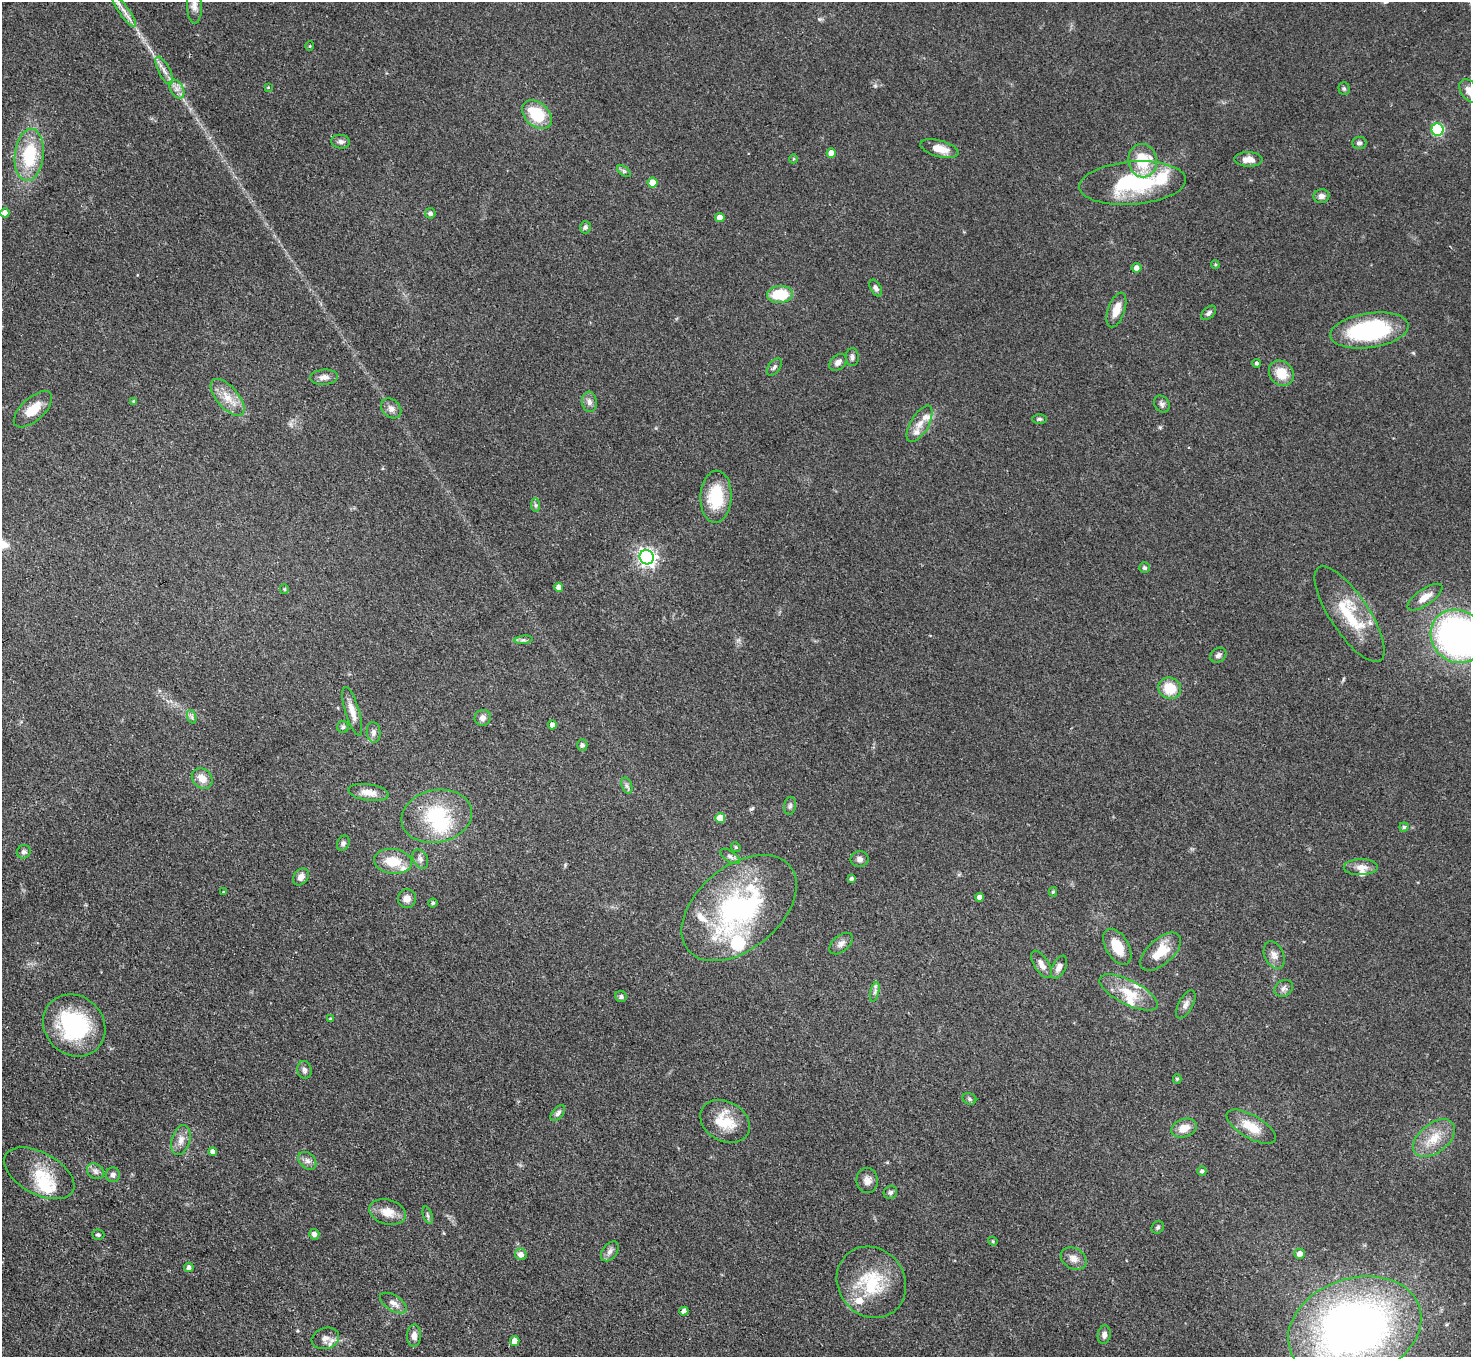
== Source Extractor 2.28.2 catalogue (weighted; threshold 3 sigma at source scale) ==
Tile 7 of 4 x 4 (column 3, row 2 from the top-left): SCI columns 2940-4408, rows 3005-4359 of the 5879 x 5872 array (HDU 1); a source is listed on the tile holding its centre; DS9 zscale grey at full resolution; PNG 1473 x 1359 px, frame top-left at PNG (2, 2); each listed source drawn as its Kron ellipse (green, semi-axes under 4 px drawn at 4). Shown black and unused: <1% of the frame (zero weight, under 3 of 4 exposures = <1% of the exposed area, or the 3 px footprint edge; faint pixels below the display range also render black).
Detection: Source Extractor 2.28.2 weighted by HDU 2 'WHT'; one run over the whole footprint, this tile lists its part. Background 0.0683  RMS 0.0056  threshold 0.0252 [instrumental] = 3 sigma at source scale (4.5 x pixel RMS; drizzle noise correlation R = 1.50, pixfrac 1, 0.05/0.05 arcsec/px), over >= 5 px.
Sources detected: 156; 2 inside a brighter object's white glare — neither listed nor drawn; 16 inside a brighter listed object's ellipse — not listed separately; the other 138 listed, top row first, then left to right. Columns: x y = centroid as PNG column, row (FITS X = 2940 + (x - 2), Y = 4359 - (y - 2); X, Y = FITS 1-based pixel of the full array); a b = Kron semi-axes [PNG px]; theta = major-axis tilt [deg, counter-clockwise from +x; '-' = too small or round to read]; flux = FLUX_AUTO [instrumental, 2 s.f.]
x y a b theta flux
194 5 18 7 -88 3.9
124 11 19 5 -54 4.5
310 46 4 4 - 0.6
164 71 15 5 -62 3.4
268 87 4 4 - 0.48
1344 88 6 5 - 1
177 89 10 6 -61 3.1
1470 91 13 8 -55 5
537 115 17 11 -42 22
1437 130 6 6 - 59
341 142 9 7 -6 2
1359 143 7 6 - 1.7
939 149 19 8 -16 7.1
831 153 4 4 - 5.7
29 155 26 14 83 29
793 159 4 3 - 0.49
1248 159 14 7 -1 5.2
1143 161 17 14 -81 23
624 171 8 4 -37 1.2
653 183 5 5 - 10
1133 183 53 21 4 51
1321 196 8 7 - 2.5
5 213 4 4 - 3.9
430 213 5 5 - 1.7
720 218 4 4 - 4.3
585 227 6 5 - 1.7
1215 265 4 3 - 0.65
1137 268 5 5 - 3
876 288 9 5 -62 1.8
780 294 13 8 4 18
1116 310 18 8 71 7.5
1209 313 9 5 41 1.5
1369 330 39 17 8 68
852 357 9 6 88 1.7
838 362 10 7 41 2.7
1257 363 4 4 - 1.2
774 367 10 5 54 1.5
1281 373 13 11 -45 11
324 377 14 7 5 3.5
228 397 22 10 -49 9.2
134 402 4 3 - 1.1
589 402 10 7 -85 2.7
1162 404 9 7 -55 1.8
391 408 11 9 -42 3.1
33 409 24 11 42 10
1039 419 7 4 0 0.97
920 424 20 9 60 5.7
716 497 26 15 88 26
535 505 7 4 -89 1.2
647 557 7 7 - 230
1144 568 5 5 - 1.1
559 587 4 4 - 3.3
284 589 5 4 - 0.69
1425 597 20 8 34 6.4
1349 614 56 19 -56 29
1458 636 28 25 -41 200
524 640 9 3 5 1.3
1218 655 8 7 - 1.9
1170 688 11 10 - 13
352 711 25 7 -73 5.8
192 717 7 4 -72 1.2
483 718 8 8 - 2.8
552 725 4 4 - 3.8
343 727 6 5 - 1.1
374 732 10 7 -85 2.2
582 745 6 5 - 1.5
202 778 11 9 -42 5.9
627 785 8 5 -71 1.5
369 792 20 8 -8 6.1
790 806 9 5 80 1.5
437 816 35 26 12 40
720 818 5 5 - 9.9
1404 827 4 4 - 0.98
343 843 8 6 63 1.6
736 847 5 4 - 0.69
24 852 7 6 - 1.5
730 856 11 5 -34 1.9
420 859 10 7 -61 2.2
860 859 9 7 1 2.1
393 861 19 12 -7 12
1361 867 17 8 1 4.5
301 877 9 7 49 3.4
852 879 4 3 - 1.6
223 892 4 3 - 0.48
1053 892 4 4 - 0.92
979 897 4 4 - 2.9
407 899 9 9 - 4.3
433 903 5 4 - 0.98
739 908 66 41 40 110
841 944 13 8 41 3
1117 947 20 11 -59 12
1161 952 25 12 42 13
1274 955 14 9 -66 3.9
1042 964 15 7 -58 3.5
1059 967 12 6 63 3.4
1284 988 10 8 30 2.2
875 992 10 4 77 1.6
1129 992 32 12 -27 15
621 996 6 5 - 1.4
1186 1004 15 7 62 2.9
330 1019 4 3 - 0.57
74 1025 33 29 -44 54
304 1070 9 7 -74 1.7
1177 1079 4 4 - 0.82
969 1099 7 5 -23 1.1
558 1113 9 5 49 1.6
725 1121 26 19 -30 17
1251 1127 27 11 -30 12
1184 1128 13 9 19 6.2
1434 1138 24 14 39 12
181 1140 15 9 73 4.5
213 1152 4 4 - 2.5
307 1161 10 7 -44 2.5
95 1171 9 7 -34 2.2
1202 1171 4 4 - 1.4
39 1173 38 21 -28 19
113 1175 7 7 - 1.9
867 1180 12 10 -81 3.7
890 1192 7 6 - 1.4
388 1212 18 12 -15 8.1
428 1215 9 4 -72 1.3
1158 1227 6 5 - 1.2
314 1234 5 5 - 2.2
98 1235 6 5 - 1.1
993 1241 5 4 - 0.69
610 1251 11 7 52 2.6
521 1254 6 5 - 3.5
1300 1254 5 5 - 3.2
1074 1259 13 10 -28 4.3
189 1267 4 4 - 1.8
871 1282 37 33 -54 34
393 1303 15 7 -32 3.5
684 1311 4 4 - 2.5
1355 1328 68 50 19 360
1104 1335 9 6 80 2.4
414 1336 11 7 87 3.1
325 1338 14 10 16 4
515 1341 5 4 - 4.7
Isophote crosses this tile's border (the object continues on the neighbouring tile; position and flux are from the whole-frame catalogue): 4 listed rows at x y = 194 5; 1470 91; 1458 636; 1355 1328